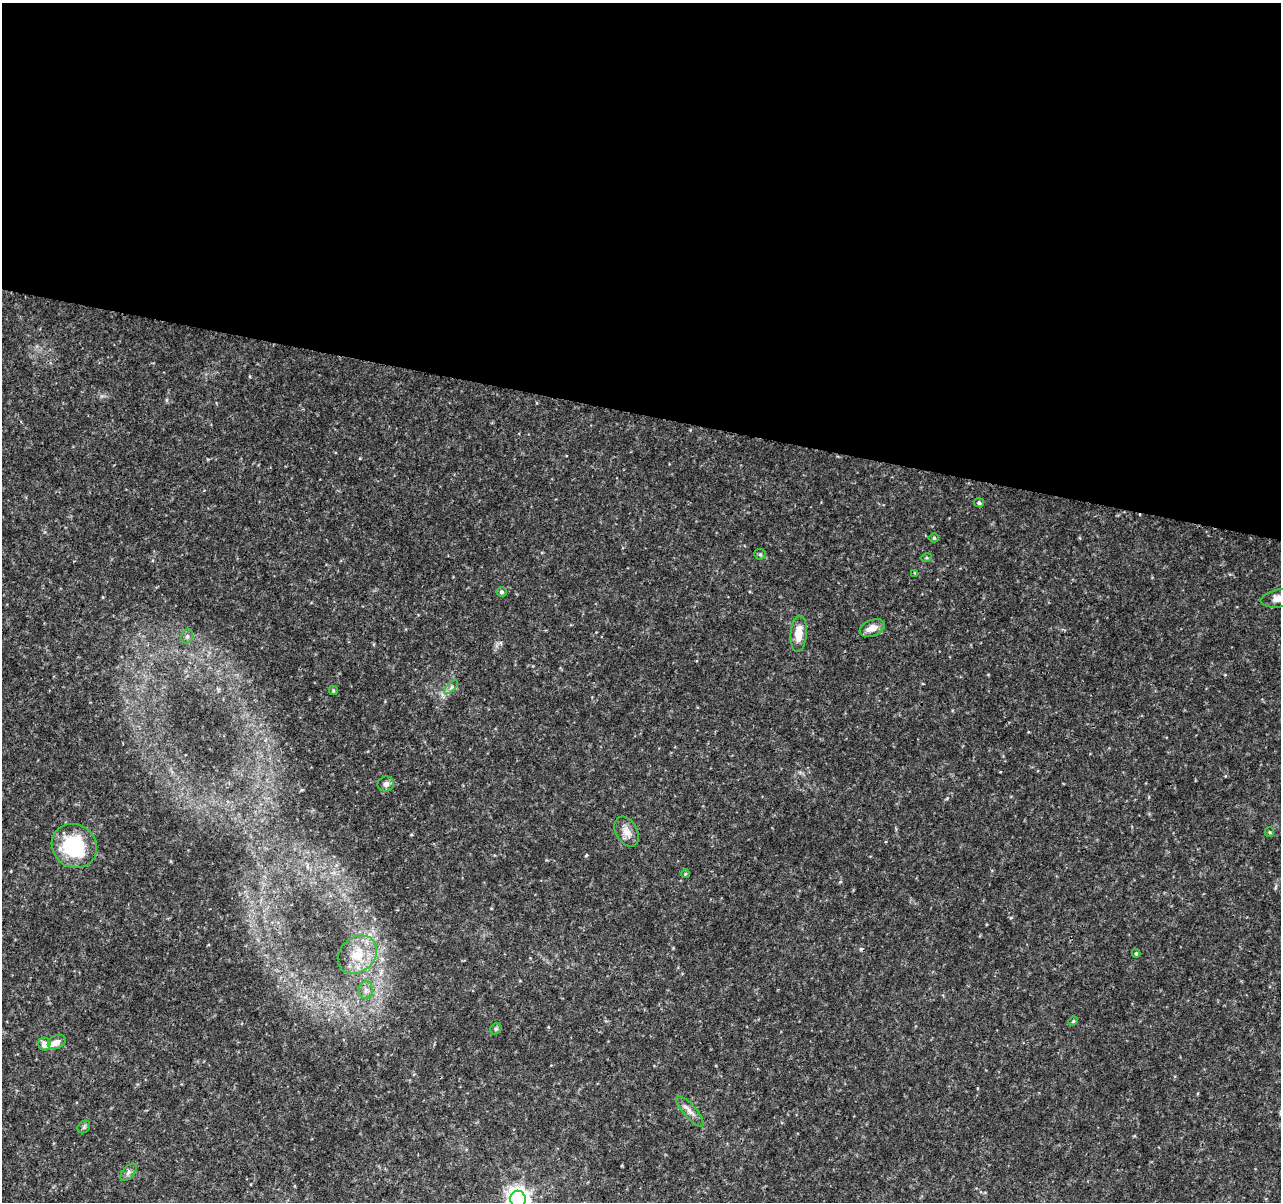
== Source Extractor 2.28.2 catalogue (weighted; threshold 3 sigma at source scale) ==
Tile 3 of 4 x 4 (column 3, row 1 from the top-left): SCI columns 2565-3843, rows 3833-5032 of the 5138 x 5323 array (HDU 1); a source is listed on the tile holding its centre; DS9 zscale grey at full resolution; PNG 1283 x 1204 px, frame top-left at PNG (2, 3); each listed source drawn as its Kron ellipse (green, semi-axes under 4 px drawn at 4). Shown black and unused: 34% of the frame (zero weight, under 3 of 4 exposures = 1% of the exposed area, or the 3 px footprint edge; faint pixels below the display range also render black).
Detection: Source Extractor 2.28.2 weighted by HDU 2 'WHT'; one run over the whole footprint, this tile lists its part. Background 0.0536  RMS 0.0045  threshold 0.0204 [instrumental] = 3 sigma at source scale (4.5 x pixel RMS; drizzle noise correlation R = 1.50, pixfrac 1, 0.0396/0.0396 arcsec/px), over >= 5 px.
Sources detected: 29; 1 inside a brighter listed object's ellipse — not listed separately; the other 28 listed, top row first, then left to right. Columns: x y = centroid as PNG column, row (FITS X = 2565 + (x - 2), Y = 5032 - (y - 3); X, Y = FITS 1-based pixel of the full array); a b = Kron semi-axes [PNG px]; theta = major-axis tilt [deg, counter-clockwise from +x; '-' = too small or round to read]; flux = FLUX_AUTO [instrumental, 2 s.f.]
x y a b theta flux
979 503 5 4 - 0.84
934 538 4 4 - 0.64
760 554 6 5 - 0.79
926 558 5 3 - 0.5
915 573 4 3 - 0.49
501 592 5 5 - 0.91
1279 598 19 9 10 4.8
872 628 13 8 22 4.1
799 634 18 8 86 6.9
187 636 7 5 69 1.2
451 687 9 3 45 0.92
333 691 4 3 - 0.56
386 784 8 7 - 2
627 832 16 10 -60 4
1269 832 5 4 - 0.53
74 846 23 21 -37 32
685 874 4 3 - 0.4
1136 953 4 3 - 0.66
357 955 21 17 42 11
366 990 9 7 88 2
1073 1021 5 4 - 0.59
496 1029 6 5 - 0.69
57 1042 9 6 26 2.6
44 1044 6 6 - 3.4
690 1111 19 6 -49 2.9
84 1127 7 5 47 0.88
128 1172 10 5 49 1.4
518 1199 8 7 - 300
Isophote crosses this tile's border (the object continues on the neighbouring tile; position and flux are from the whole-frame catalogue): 2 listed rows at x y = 1279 598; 518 1199